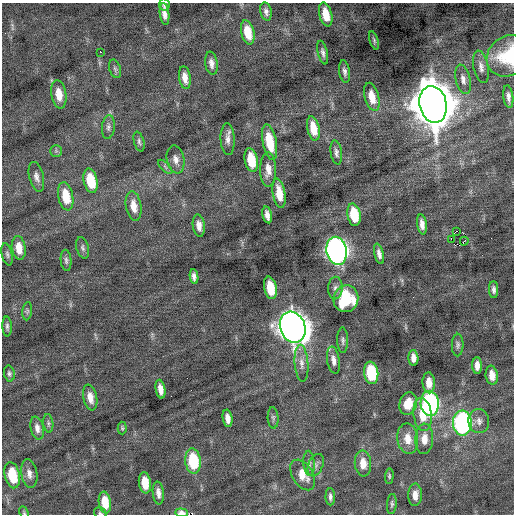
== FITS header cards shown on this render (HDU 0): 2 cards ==
NAXIS1  =                  512 / Axis length
NAXIS2  =                  512 / Axis length

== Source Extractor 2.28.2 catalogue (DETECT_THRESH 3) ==
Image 512 x 512 px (HDU 0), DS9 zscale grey, 1 PNG px = 1 image px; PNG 516 x 516 px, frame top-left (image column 1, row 512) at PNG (2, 3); each listed source drawn as its Kron ellipse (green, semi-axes under 4 px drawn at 4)
Background -0.0324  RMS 0.77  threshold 2.3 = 3 sigma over >= 5 px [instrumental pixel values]
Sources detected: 97; all 97 listed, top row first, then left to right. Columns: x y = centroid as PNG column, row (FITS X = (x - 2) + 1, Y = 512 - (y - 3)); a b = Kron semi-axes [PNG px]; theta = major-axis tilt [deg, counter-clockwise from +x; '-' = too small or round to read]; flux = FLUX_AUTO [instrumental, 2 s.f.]
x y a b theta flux
164 5 6 5 - 110
266 11 9 5 -78 200
165 14 11 4 -83 310
326 14 12 6 -76 890
248 32 12 6 -77 1100
374 40 10 4 -73 96
100 52 3 2 - 580
323 53 12 4 -77 190
508 56 22 19 39 2400
211 63 12 6 -82 280
481 67 16 7 -78 300
115 69 9 5 -74 130
345 72 11 5 -81 200
185 78 11 5 -81 440
463 79 15 7 -77 310
59 94 14 7 -81 750
372 97 14 7 -75 700
508 97 11 5 -83 250
433 104 18 13 -77 190000
108 127 12 6 85 190
313 128 12 6 -78 890
228 139 16 7 -88 320
139 142 10 5 -75 130
270 142 18 7 -79 1500
56 151 6 5 - 97
336 152 12 5 -81 210
176 159 14 8 -78 360
251 160 12 6 -78 1400
165 167 9 3 -45 98
268 170 17 8 -90 510
36 177 15 7 -76 280
91 181 12 7 -78 1600
279 193 15 6 -81 830
66 196 14 7 -78 1200
134 206 15 7 -81 600
267 215 8 4 -77 290
354 215 11 6 -79 1600
422 224 10 5 -81 320
199 226 11 6 -82 380
457 231 3 2 - 67
451 239 2 2 - 300000
464 241 4 2 - 48
19 248 12 7 -81 630
83 248 11 6 -74 150
337 251 14 10 -80 27000
7 254 11 5 -77 130
379 254 10 4 -77 240
66 260 10 5 -85 140
194 277 7 4 -83 220
270 288 11 6 -78 1400
335 288 11 7 87 230
494 290 8 4 -89 170
346 299 13 12 - 2800
27 311 9 5 83 100
7 326 10 4 -87 130
293 327 16 12 -70 73000
343 340 13 5 -89 160
458 345 11 6 88 150
413 358 8 5 -88 290
333 360 13 6 -81 320
301 363 18 7 -86 400
477 366 8 4 -88 300
9 373 8 5 -79 130
371 373 11 7 -83 2600
492 375 10 6 -82 500
429 383 10 6 -86 510
160 389 9 5 -79 380
90 397 13 7 -78 460
408 404 11 8 74 890
430 404 13 9 -86 11000
423 415 17 9 -82 1100
228 418 9 5 -82 340
273 418 10 5 -87 120
479 421 12 10 -80 340
48 423 9 5 -83 120
462 423 12 9 -88 12000
37 428 11 6 -78 290
122 428 6 4 -89 78
408 439 15 10 -81 680
424 439 15 9 88 570
193 461 13 8 -83 2500
309 463 12 5 -87 190
363 463 13 8 -85 620
316 465 12 7 67 230
29 474 14 8 -80 350
12 475 13 7 -78 1700
303 475 17 10 -58 780
389 476 7 4 86 84
145 483 10 6 -81 870
158 493 11 5 -84 290
415 495 11 7 89 410
330 497 8 4 -88 160
105 502 11 6 -81 930
392 504 10 5 85 120
24 513 7 4 -65 74
100 513 6 5 - 88
181 513 6 4 -5 250
At the frame edge (FLAGS 8, measured only in part): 4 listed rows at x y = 508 56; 24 513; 100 513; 181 513